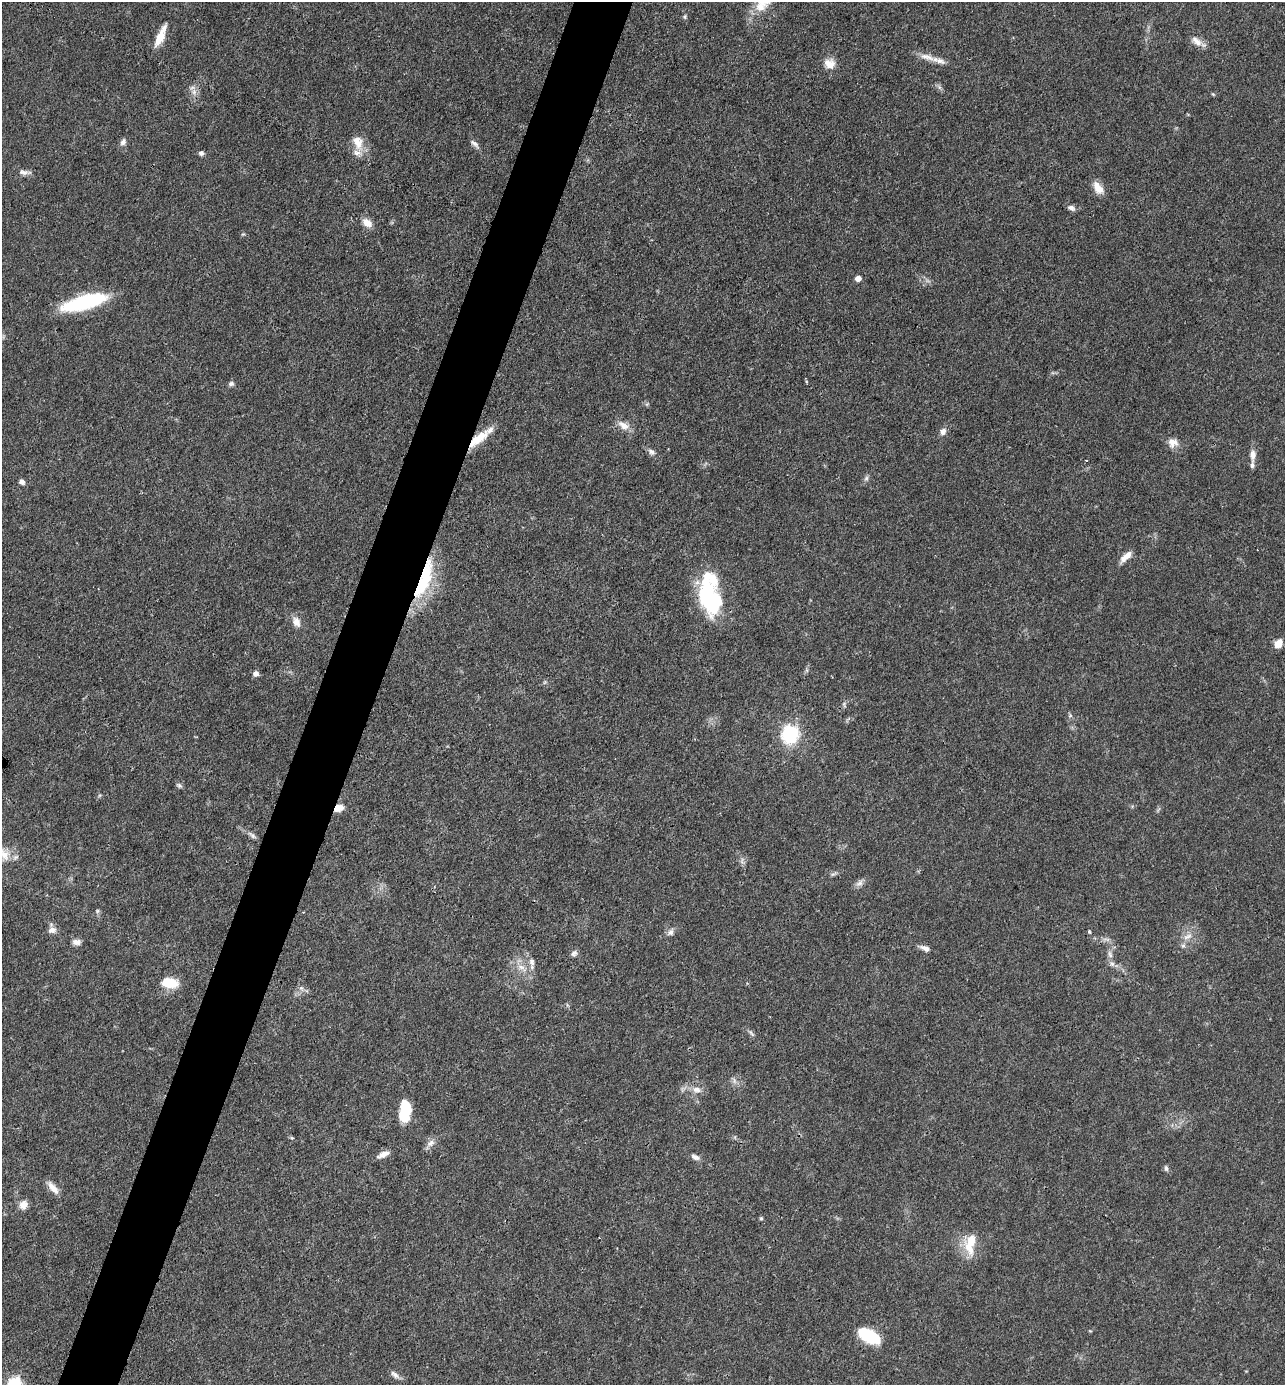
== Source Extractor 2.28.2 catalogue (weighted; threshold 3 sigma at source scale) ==
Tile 7 of 4 x 4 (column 3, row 2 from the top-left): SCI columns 2708-3990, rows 2766-4148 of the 5547 x 5532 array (HDU 1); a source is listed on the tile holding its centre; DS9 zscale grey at full resolution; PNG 1287 x 1387 px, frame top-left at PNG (2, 2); no overlay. Shown black and unused: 5% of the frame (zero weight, under 3 of 4 exposures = <1% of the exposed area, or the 3 px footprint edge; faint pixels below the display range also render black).
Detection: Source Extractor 2.28.2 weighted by HDU 2 'WHT'; one run over the whole footprint, this tile lists its part. Background 0.102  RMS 0.0041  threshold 0.0183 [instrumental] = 3 sigma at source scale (4.5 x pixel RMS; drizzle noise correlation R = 1.50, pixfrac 1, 0.05/0.05 arcsec/px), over >= 5 px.
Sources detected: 80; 2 inside a brighter object's white glare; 1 cosmic-ray / hot-pixel residue — not listed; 3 inside a brighter listed object's ellipse — not listed separately; the other 74 listed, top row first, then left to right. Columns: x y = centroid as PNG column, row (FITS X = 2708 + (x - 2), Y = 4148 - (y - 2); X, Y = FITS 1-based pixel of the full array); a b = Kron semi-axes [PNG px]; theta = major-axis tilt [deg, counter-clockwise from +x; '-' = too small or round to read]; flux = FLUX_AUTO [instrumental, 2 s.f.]
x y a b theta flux
760 7 12 10 -78 4.2
685 17 6 4 72 0.61
160 36 26 7 66 6.9
1196 41 18 9 -39 3.2
927 57 26 8 -17 4.3
830 64 15 12 -23 4.3
939 87 7 4 -71 0.92
194 92 9 7 90 2.1
1213 94 5 4 - 0.45
123 142 9 7 57 1.6
358 143 23 14 -69 6.6
475 144 13 5 -41 1.5
201 153 6 6 - 1.1
24 172 18 6 -5 2.1
1098 188 17 9 -57 4.3
1071 208 11 7 -27 1.5
367 223 12 9 -40 3.9
243 234 6 3 17 0.46
858 278 7 6 - 2.3
84 302 44 13 16 36
231 384 8 6 19 1.1
623 425 18 10 -29 3.8
943 431 8 7 - 2.1
478 439 31 10 39 9.9
1173 443 13 12 - 3.6
651 452 10 7 -39 1.6
1253 455 16 8 87 3.1
1086 460 2 2 - 0.3
866 478 7 5 47 0.99
22 482 7 6 - 1.5
1126 557 17 6 44 3.7
421 585 63 15 65 29
707 595 37 26 -47 33
296 622 13 9 -67 3.2
1278 643 9 7 48 4.8
256 674 7 6 - 1.7
545 682 6 4 71 0.57
844 704 9 3 -85 0.7
1070 715 6 5 - 0.76
790 734 19 17 81 23
179 785 8 6 -37 0.92
339 808 11 8 25 3.4
252 835 14 5 -40 1.6
4 854 19 13 -55 6.4
833 874 10 4 32 0.84
859 883 12 7 33 1.9
97 911 6 4 71 0.6
52 930 11 8 15 2.1
671 932 10 7 66 1.7
1089 932 3 3 - 1
1187 936 14 7 23 2.8
76 942 11 7 3 1.9
1183 945 7 5 67 1.1
925 948 13 6 -19 2.1
574 953 9 7 42 1.3
1110 954 11 6 -77 2
532 962 11 7 -74 2.1
521 967 12 6 -18 2.6
170 983 19 11 -7 8.7
751 1033 12 4 -50 1
734 1081 9 4 -82 1.2
696 1090 12 8 -7 2.9
405 1112 22 10 85 17
292 1138 6 4 -39 0.54
431 1143 12 8 42 2.4
383 1154 15 7 25 3
695 1157 10 6 -28 1.8
1166 1168 8 5 -63 0.92
53 1188 19 7 -49 3.7
23 1205 11 9 53 3.1
761 1218 5 4 - 0.53
970 1243 30 13 82 9.9
869 1336 22 11 -29 21
395 1375 14 6 -41 1.8
Overlapping masked pixels (flux is a lower limit): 4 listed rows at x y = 84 302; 478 439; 421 585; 339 808
Isophote crosses this tile's border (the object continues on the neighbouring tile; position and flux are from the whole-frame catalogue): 1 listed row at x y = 4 854